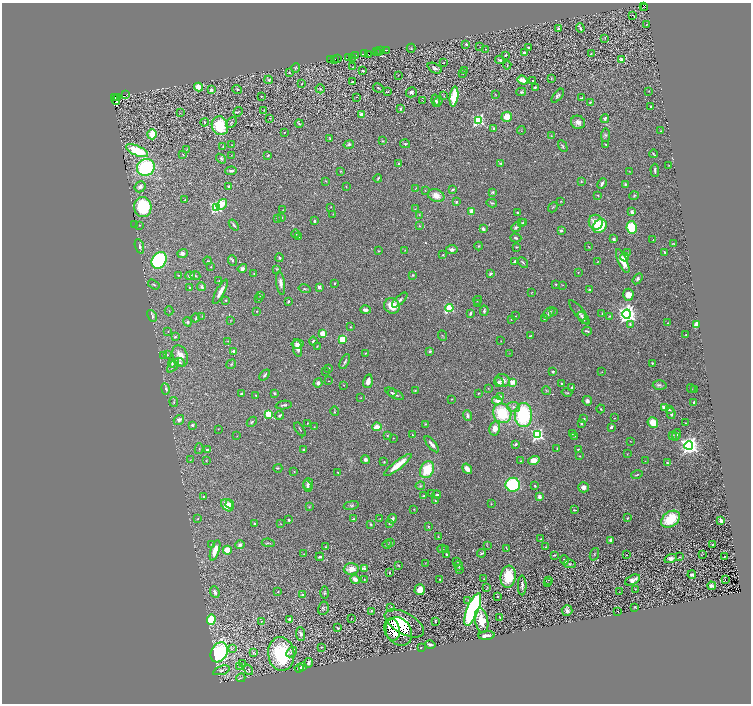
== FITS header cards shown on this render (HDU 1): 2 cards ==
NAXIS1  =                 1497
NAXIS2  =                 1403

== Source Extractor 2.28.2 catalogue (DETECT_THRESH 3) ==
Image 1497 x 1403 px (HDU 1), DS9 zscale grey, zoomed out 1/2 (1 PNG px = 2 x 2 image px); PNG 753 x 706 px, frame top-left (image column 1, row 1402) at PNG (2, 3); each listed source drawn as its Kron ellipse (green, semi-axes under 4 px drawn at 4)
Background 0.616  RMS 0.052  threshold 0.157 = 3 sigma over >= 5 px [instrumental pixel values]
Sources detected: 564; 37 cannot appear on this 1/2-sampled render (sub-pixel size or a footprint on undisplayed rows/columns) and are neither listed nor drawn; of the other 527, the 500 brightest by FLUX_AUTO listed and drawn (27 fainter detections omitted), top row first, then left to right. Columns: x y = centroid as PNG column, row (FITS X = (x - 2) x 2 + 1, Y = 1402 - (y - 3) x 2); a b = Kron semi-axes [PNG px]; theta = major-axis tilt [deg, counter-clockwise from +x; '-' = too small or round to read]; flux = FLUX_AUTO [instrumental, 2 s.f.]
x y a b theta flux
643 7 2 1 - 12
645 7 2 2 - 62
633 15 3 2 - 20
646 25 4 2 - 4.7
580 28 5 2 - 15
558 29 4 3 - 13
605 38 2 1 - 3.3
466 44 3 2 - 13
480 47 2 1 - 8.3
411 48 4 3 - 7.4
529 48 2 2 - 14
486 49 2 1 - 3.6
386 50 3 2 - 84
381 51 2 1 - 62
376 52 3 2 - 63
379 52 2 1 - 61
524 53 3 2 - 17
591 53 3 3 - 4.9
364 54 2 1 - 31
368 54 3 1 - 61
356 55 2 1 - 96
505 55 2 2 - 9.2
349 58 3 1 - 60
335 59 2 1 - 100
337 59 2 2 - 110
352 59 3 1 - 7.6
331 60 4 2 - 30
500 60 4 3 - 22
621 60 2 2 - 160
444 63 2 2 - 5.1
507 65 4 2 - 6.2
352 67 4 3 - 7.6
295 68 5 2 - 8.1
435 68 7 4 -26 38
464 70 3 2 - 5.6
363 71 3 2 - 13
289 73 3 2 - 8.7
463 73 2 1 - 3.9
398 75 2 1 - 6.2
551 78 2 2 - 3.3
268 80 4 3 - 10
523 80 5 4 - 85
533 80 2 2 - 12
352 82 2 2 - 14
301 84 3 2 - 6.5
199 87 4 4 - 120
535 87 3 2 - 11
378 88 5 2 - 9.1
237 89 5 4 - 13
320 89 5 4 - 12
211 90 4 3 - 23
649 91 2 2 - 3.6
387 92 3 1 - 5.6
411 92 6 5 - 29
521 92 5 3 - 16
495 94 2 2 - 5.4
125 95 2 1 - 42
261 96 2 1 - 3.8
444 96 2 2 - 4.5
558 96 8 3 50 22
114 97 3 2 - 230
117 97 2 1 - 1300
356 97 3 2 - 5.8
454 97 10 4 83 350
582 98 3 2 - 11
116 100 4 1 - 200
423 101 2 1 - 3.2
436 101 6 4 -74 25
438 101 5 4 - 23
590 102 4 3 - 10
651 107 2 2 - 9.1
401 109 3 2 - 9.7
264 110 2 2 - 4.7
238 112 5 3 - 10
180 113 3 2 - 5.6
361 115 2 2 - 120
507 117 5 5 - 110
270 118 3 2 - 6.4
605 119 5 3 - 19
478 120 4 3 - 1200
205 122 4 3 - 12
231 122 6 3 45 14
578 122 7 6 - 42
299 124 4 3 - 10
220 126 9 8 - 400
494 128 2 2 - 22
521 130 4 2 - 4.9
661 131 3 2 - 5.9
284 132 2 1 - 3.6
152 134 5 4 - 170
606 135 7 3 84 16
551 136 3 2 - 6.7
330 138 3 2 - 9.2
383 141 3 3 - 8
405 144 5 3 - 9.2
232 145 3 2 - 3.7
349 145 5 4 - 16
606 145 3 2 - 10
223 146 3 2 - 5.7
563 146 6 3 -63 13
187 149 4 2 - 4.5
137 151 12 5 -24 460
183 154 3 2 - 6.3
654 154 4 2 - 9.8
231 155 3 2 - 3.8
268 155 4 2 - 7.1
221 159 5 4 - 15
501 163 3 3 - 16
399 164 3 3 - 33
669 165 2 1 - 3.7
146 167 9 8 - 910
655 170 6 2 -87 14
231 171 6 3 4 24
341 171 3 2 - 3.7
629 171 3 2 - 4.1
378 178 4 2 - 13
326 181 3 3 - 6.6
581 181 3 2 - 6.6
602 183 5 2 - 25
625 184 4 3 - 12
228 186 2 2 - 12
346 186 2 2 - 4.6
140 187 6 5 - 46
416 188 4 2 - 4.6
452 189 4 3 - 13
425 190 3 2 - 5.1
493 192 4 4 - 14
598 195 3 2 - 6.4
436 196 8 6 -23 95
634 196 5 3 - 11
185 200 2 2 - 4.9
561 201 3 2 - 3.9
456 202 3 3 - 13
492 203 5 3 - 15
222 204 6 4 54 160
143 207 10 8 -84 540
216 207 4 3 - 1600
330 207 3 1 - 3.3
553 207 5 2 - 8
415 209 2 2 - 4.3
283 210 3 2 - 4.6
471 211 3 3 - 69
632 212 4 3 - 38
517 213 2 2 - 18
333 214 2 2 - 4.5
419 215 3 2 - 7.4
281 217 3 3 - 14
277 218 3 2 - 5.7
315 221 2 2 - 32
523 222 3 2 - 4.9
596 222 7 7 - 170
522 223 4 3 - 7.5
135 225 2 1 - 6
140 225 2 2 - 7.7
234 225 6 2 -51 20
419 226 3 2 - 6.1
600 226 8 6 42 240
516 227 5 4 - 17
632 227 6 5 - 300
483 229 4 3 - 27
561 231 2 2 - 57
295 234 4 2 - 6.5
299 237 3 2 - 17
516 238 5 3 - 14
613 239 2 2 - 63
653 240 3 2 - 5.3
674 243 4 2 - 5.8
139 246 7 3 -71 23
479 246 4 3 - 9.7
516 247 3 2 - 7.7
589 247 2 1 - 3.7
452 249 6 4 6 28
405 250 2 1 - 3.8
379 251 2 2 - 9.4
182 253 5 4 - 34
627 253 4 4 - 10
665 253 4 2 - 12
443 255 3 2 - 7
625 257 4 4 - 29
279 258 4 3 - 15
159 260 9 7 59 1100
207 261 4 2 - 7.4
232 261 5 3 - 11
515 261 3 2 - 16
598 261 4 2 - 6.1
623 261 13 4 -66 130
523 262 6 2 -44 12
211 267 2 2 - 5.2
242 268 5 4 - 30
277 269 3 3 - 7.8
578 272 2 1 - 5.2
254 274 2 2 - 8.1
490 274 4 2 - 15
178 275 2 2 - 5.9
413 275 4 3 - 9.1
190 276 5 4 - 35
195 276 5 3 - 13
637 279 6 4 57 24
219 281 3 3 - 6.1
281 283 12 4 -82 48
334 284 2 2 - 10
556 284 3 2 - 6.8
154 285 6 2 -33 8.8
563 285 2 2 - 3.4
201 287 4 3 - 16
319 287 2 2 - 100
190 288 3 3 - 6.2
304 289 6 3 -14 12
590 289 3 2 - 14
220 292 13 3 61 75
531 292 2 2 - 4.2
628 295 6 5 - 130
261 296 3 2 - 15
258 299 2 2 - 3.7
226 300 2 2 - 9.4
400 300 10 3 44 24
478 300 4 2 - 7.8
288 301 3 2 - 17
478 304 2 2 - 23
392 306 8 7 - 160
449 308 4 3 - 590
365 310 5 3 - 43
169 311 4 2 - 4.7
257 311 3 2 - 6.2
484 311 5 3 - 15
554 311 4 3 - 9.6
579 312 15 4 -51 27
470 313 3 2 - 23
549 313 7 4 49 27
602 313 4 2 - 6.5
627 314 4 4 - 4800
152 316 6 4 -59 18
202 316 3 2 - 4.1
515 316 2 2 - 3.5
582 316 5 4 - 17
609 316 2 2 - 5.8
196 318 4 2 - 9.2
583 318 7 4 -53 25
511 319 3 2 - 5.8
544 319 3 3 - 7.4
231 321 3 2 - 3.5
187 322 5 4 - 16
668 323 2 2 - 4
630 324 4 3 - 12
696 325 4 3 - 60
350 327 3 2 - 6.3
168 331 2 2 - 3.8
587 331 4 2 - 14
323 334 2 2 - 270
686 335 3 2 - 7.7
175 336 4 3 - 11
442 336 5 2 - 7.8
530 336 4 3 - 9.1
342 339 3 3 - 430
228 341 3 2 - 7.3
313 341 4 3 - 16
501 341 3 2 - 4.7
297 344 6 4 7 43
317 346 4 2 - 6.6
297 348 9 4 -81 63
234 351 2 2 - 92
430 351 3 3 - 15
365 353 2 2 - 5.6
509 353 3 2 - 3.8
167 355 4 3 - 8.8
164 356 3 3 - 7.2
180 356 11 7 -69 100
180 362 5 3 - 22
345 362 8 2 62 19
172 363 4 4 - 16
652 363 3 2 - 9
231 364 5 3 - 10
173 366 8 4 52 23
328 368 3 2 - 6.7
326 372 4 2 - 6.4
553 372 2 2 - 22
602 372 3 2 - 3.9
265 375 6 3 49 21
503 380 7 6 - 51
329 381 2 1 - 5.2
368 381 7 4 76 53
499 382 5 4 - 26
318 383 5 4 - 23
512 383 2 2 - 160
562 384 2 2 - 30
344 385 2 2 - 3.4
660 385 7 4 1 22
572 387 3 3 - 13
488 388 3 2 - 4.4
691 388 4 3 - 9.7
166 389 5 3 - 29
694 389 3 3 - 7.6
546 390 4 3 - 8.8
415 391 3 3 - 6.3
567 392 5 2 - 8.4
274 393 3 2 - 8.9
392 393 4 3 - 14
478 393 4 2 - 7.5
241 394 2 2 - 31
394 394 10 3 -28 25
256 395 2 2 - 6.1
501 396 3 3 - 9.8
360 398 2 2 - 3.6
452 399 3 2 - 5.6
497 401 5 3 - 67
587 401 5 4 - 27
174 402 5 3 - 9
694 402 3 2 - 13
284 405 8 3 7 19
514 407 6 5 - 37
664 408 3 3 - 84
601 409 4 2 - 8
669 409 4 3 - 12
334 411 5 2 - 8.7
502 413 10 9 - 460
268 414 3 3 - 620
671 414 5 3 - 20
280 415 4 3 - 13
523 415 12 8 89 850
468 416 5 3 - 26
615 418 2 2 - 4.1
584 419 3 3 - 8.4
179 420 5 4 - 38
252 422 6 3 46 14
307 423 3 2 - 4.8
581 423 3 3 - 13
653 423 6 5 - 140
686 423 2 2 - 4.2
425 424 3 2 - 6.9
192 425 2 2 - 27
314 427 3 2 - 4.3
377 427 4 3 - 120
611 427 3 3 - 16
495 428 7 5 76 79
218 429 2 1 - 3.2
300 429 8 2 -55 10
572 433 2 2 - 6.8
677 434 5 3 - 13
387 435 3 3 - 9.2
412 435 2 1 - 4.7
538 435 4 4 - 1600
672 435 3 3 - 7.8
237 436 2 2 - 3.5
574 436 3 2 - 5.3
675 436 4 3 - 10
393 438 2 2 - 3.2
630 441 3 2 - 4.6
432 444 10 3 -50 40
516 444 3 2 - 14
689 445 4 4 - 5300
199 449 5 2 - 9.5
557 449 4 2 - 7.9
578 449 2 2 - 33
207 450 2 2 - 33
303 450 2 2 - 20
627 454 2 2 - 4.4
580 456 2 2 - 5.8
190 460 3 2 - 4.1
365 460 4 4 - 30
534 460 6 4 17 120
206 461 3 2 - 4.4
521 461 3 2 - 7.9
645 461 2 2 - 4.4
384 462 3 2 - 6.6
667 463 3 2 - 12
398 465 17 4 38 190
278 468 4 2 - 8.9
467 469 6 4 -54 69
427 470 9 6 64 310
294 472 3 2 - 5.1
338 472 2 2 - 13
637 475 5 2 - 9.9
308 484 6 5 - 27
513 485 7 7 - 670
307 486 6 4 -72 22
420 486 5 4 - 15
535 486 2 2 - 9.9
583 487 5 5 - 44
432 493 4 3 - 9.2
437 495 4 3 - 18
204 496 2 2 - 34
424 496 4 2 - 14
539 497 4 3 - 37
435 501 3 3 - 7.2
230 504 4 3 - 66
491 504 3 2 - 5.8
227 505 7 5 -45 190
351 505 8 3 9 20
309 507 3 3 - 5.7
414 509 2 1 - 4.7
574 510 3 2 - 10
380 518 2 2 - 3.7
627 518 3 2 - 9.1
198 519 2 2 - 4.9
353 519 4 3 - 11
392 519 5 3 - 28
671 519 10 7 38 330
288 520 3 2 - 8.6
721 521 4 2 - 34
389 523 3 2 - 8.4
255 524 4 2 - 13
280 524 2 2 - 3.9
371 524 2 2 - 12
428 526 2 2 - 8.2
438 537 2 2 - 7.1
541 539 3 2 - 4.4
611 540 4 4 - 34
268 543 6 2 -7 10
391 543 2 2 - 22
212 544 4 3 - 10
387 544 5 3 - 14
713 544 2 1 - 4.8
240 545 4 4 - 29
487 546 3 2 - 6
326 547 3 2 - 6
545 547 2 2 - 4.6
506 548 2 2 - 4.6
442 549 4 2 - 9.9
215 550 11 4 72 98
227 550 4 4 - 140
445 550 4 3 - 10
482 553 4 2 - 13
304 554 2 2 - 4.5
594 554 6 2 71 10
703 554 3 1 - 3.2
447 555 4 3 - 19
554 555 3 2 - 8.4
626 555 2 1 - 3.9
724 556 2 1 - 50
320 557 4 2 - 17
679 557 3 2 - 5.6
671 558 6 4 24 46
564 560 4 2 - 13
457 562 4 2 - 6.9
425 563 2 2 - 3.3
570 564 6 4 -8 18
398 565 3 2 - 6.5
459 566 5 3 - 14
364 568 3 2 - 78
351 569 7 5 1 87
459 569 2 2 - 9
390 573 3 3 - 12
692 574 4 3 - 19
508 577 11 7 82 330
355 579 5 4 - 59
364 579 2 2 - 4.8
440 579 2 2 - 16
484 579 3 3 - 6
548 580 3 2 - 7.4
632 580 8 4 27 73
725 580 2 1 - 45
548 583 4 3 - 7.9
522 585 10 3 90 33
712 586 4 3 - 28
487 587 3 2 - 5.1
635 589 2 2 - 4.7
420 590 5 5 - 100
278 591 3 2 - 4
215 592 6 4 -66 40
619 592 2 1 - 3.7
325 593 6 3 89 13
303 595 3 3 - 12
497 596 2 2 - 8.4
468 600 3 3 - 8.1
391 607 3 3 - 7
635 607 3 2 - 7.3
323 608 7 5 77 20
473 609 17 6 68 2700
567 610 5 5 - 33
372 611 3 2 - 6.1
618 611 2 1 - 4.4
500 617 3 2 - 9
351 618 3 2 - 4.9
289 619 2 2 - 40
211 620 5 4 - 340
261 621 2 2 - 6.8
435 621 3 2 - 12
481 621 12 6 -79 150
404 623 22 10 -29 2300
338 628 3 2 - 8.9
392 629 11 7 -79 1200
399 631 15 12 -55 2000
301 634 7 4 -86 28
487 636 8 3 5 52
430 644 5 2 - 20
321 647 3 2 - 11
233 648 2 2 - 37
421 648 3 2 - 3.7
219 652 10 8 60 1400
253 652 3 3 - 23
292 652 6 3 42 15
281 654 17 13 -82 790
308 663 5 4 - 37
243 664 2 2 - 3.3
239 666 3 2 - 5.4
302 667 3 3 - 40
299 668 4 2 - 11
221 670 9 4 17 32
248 670 5 2 - 8.3
241 678 4 2 - 8.3
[27 fainter detections neither listed nor drawn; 37 sub-pixel or undisplayed-footprint detections neither listed nor drawn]